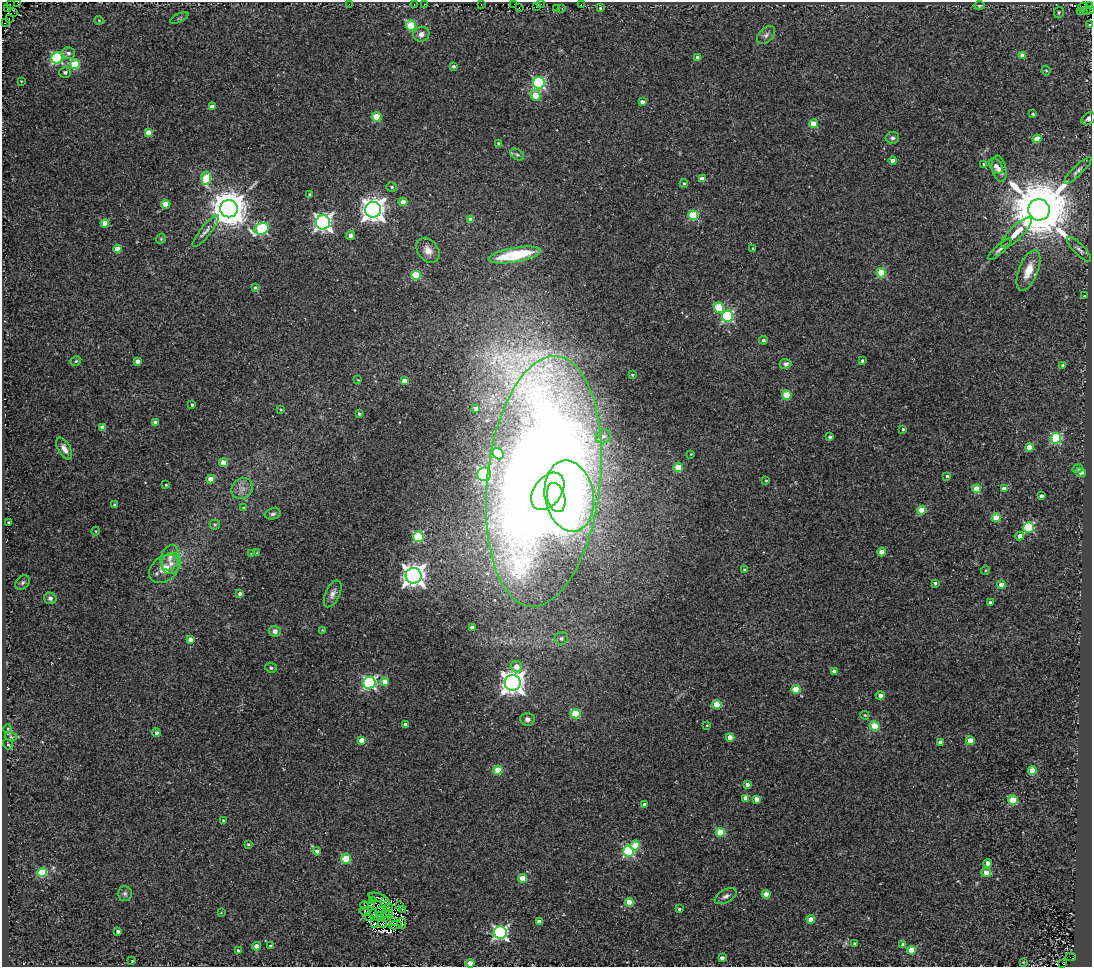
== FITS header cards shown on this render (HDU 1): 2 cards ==
NAXIS1  =                 1090
NAXIS2  =                  965

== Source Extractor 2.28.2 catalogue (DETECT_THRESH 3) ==
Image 1090 x 965 px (HDU 1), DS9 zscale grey, 1 PNG px = 1 image px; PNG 1094 x 969 px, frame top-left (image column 1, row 965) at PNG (2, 2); each listed source drawn as its Kron ellipse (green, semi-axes under 4 px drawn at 4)
Background 0.0157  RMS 0.016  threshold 0.0486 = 3 sigma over >= 5 px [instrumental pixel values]
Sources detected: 257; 10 with non-positive FLUX_AUTO (blend fragments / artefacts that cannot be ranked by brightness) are neither listed nor drawn; the other 247 listed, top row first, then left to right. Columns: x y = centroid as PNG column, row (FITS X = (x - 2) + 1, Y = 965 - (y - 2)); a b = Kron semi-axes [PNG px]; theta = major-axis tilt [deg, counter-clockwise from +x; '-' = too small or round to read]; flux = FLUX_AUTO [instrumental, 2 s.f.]
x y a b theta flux
18 2 2 2 - 4
10 4 2 2 - 4.4
349 4 2 2 - 43
414 4 2 2 - 2.5
425 4 3 2 - 1.5
481 4 2 2 - 0.52
514 4 2 2 - 1.6
541 4 4 2 - 1.1
581 5 3 2 - 1.8
979 6 5 4 - 1.5
1090 6 3 2 - 33
536 7 2 2 - 1.7
1083 7 5 3 - 1.2
7 8 3 3 - 10
519 8 3 2 - 1.1
557 8 2 2 - 0.71
562 8 3 2 - 2.8
600 8 4 3 - 2.1
1087 10 2 2 - 21
1090 10 4 2 - 4
1059 12 6 5 - 2
1080 12 3 2 - 1.4
14 13 3 2 - 3.7
179 18 10 3 26 1.4
9 19 3 2 - 1.7
99 20 4 4 - 1
5 23 4 2 - 15
1089 24 2 2 - 0.75
411 25 5 5 - 57
421 34 8 7 - 6.4
766 35 11 7 46 4.7
68 53 6 6 - 4
1022 56 4 4 - 9.8
57 58 5 5 - 140
698 58 4 4 - 5.7
75 64 5 5 - 56
453 66 4 4 - 2.2
1046 71 5 4 - 1.3
65 72 6 5 - 3.9
21 81 3 2 - 0.79
539 83 6 5 - 160
535 95 5 4 - 29
642 102 4 4 - 5.9
212 107 4 4 - 8.3
1033 114 3 3 - 1.5
377 117 5 4 - 43
1089 119 7 5 39 4.3
813 124 4 4 - 23
148 132 4 4 - 11
892 138 7 6 - 3.2
1037 139 4 4 - 21
499 143 4 3 - 2.1
517 155 7 5 -35 2.2
893 161 4 4 - 6.8
984 164 4 3 - 1.6
996 166 9 5 -56 6.6
999 169 13 7 -77 6.7
1078 171 18 5 44 5
206 178 6 5 - 47
702 179 4 4 - 7.5
684 183 4 3 - 1.6
392 187 5 4 - 2
310 194 3 3 - 1.7
403 202 4 4 - 10
166 204 4 4 - 28
229 209 9 8 - 3300
373 210 8 8 - 1100
1039 210 11 10 - 12000
693 215 5 4 - 64
471 219 4 4 - 6.8
323 222 7 7 - 450
105 223 4 4 - 19
262 229 7 5 17 130
206 231 20 5 51 5.6
1016 233 20 6 45 16
350 236 4 4 - 5.6
161 239 5 4 - 1.3
753 248 3 3 - 1.1
117 249 4 4 - 14
1000 249 15 4 42 3.8
1079 249 16 5 -46 4.2
428 250 14 10 -53 9.4
515 255 26 7 10 78
1029 270 22 9 69 20
881 273 4 4 - 42
416 275 5 4 - 50
255 287 4 4 - 2
1084 296 2 2 - 0.69
719 308 5 5 - 61
728 316 6 5 - 130
763 340 4 4 - 2.9
76 361 5 5 - 1.6
137 361 4 4 - 4.9
862 361 3 3 - 2.3
786 364 6 5 - 3.2
1063 365 4 3 - 2.1
632 375 3 3 - 1.4
358 380 3 3 - 0.87
404 381 4 4 - 11
787 395 4 4 - 43
192 405 3 3 - 1.5
476 408 4 4 - 5.6
281 409 4 3 - 1.3
359 414 3 3 - 1.9
155 423 4 4 - 8.2
102 427 4 4 - 5.7
903 429 3 3 - 1.6
603 436 8 6 30 4.2
830 437 3 3 - 3
1056 438 5 5 - 99
1029 447 4 4 - 14
64 449 12 6 -61 7.7
498 454 6 5 - 58
691 454 4 3 - 0.91
223 463 4 4 - 16
678 468 5 4 - 34
1078 469 5 4 - 1.4
1081 472 5 4 - 4.8
484 474 7 6 - 120
947 476 4 4 - 1.8
211 479 4 4 - 16
766 480 3 3 - 1.1
544 481 126 56 84 4100
166 485 4 4 - 1
242 489 11 10 - 7.7
976 489 4 4 - 26
1004 489 4 4 - 7.4
548 491 21 13 54 710
569 496 36 24 -80 340
1041 496 4 3 - 3.6
556 498 15 8 -75 360
115 505 3 3 - 2.2
244 508 3 3 - 1.5
922 510 4 4 - 44
273 514 8 5 14 3.2
996 518 4 4 - 26
9 523 4 3 - 2.4
215 524 5 5 - 2
1029 527 5 5 - 87
96 531 4 3 - 0.85
1020 536 4 4 - 7.4
418 537 5 5 - 75
882 552 4 4 - 20
257 553 3 3 - 0.87
252 554 4 3 - 1.5
170 558 13 9 74 9.2
171 563 11 9 67 10
164 569 17 12 39 18
744 570 4 3 - 0.96
985 570 4 3 - 1.1
414 576 8 8 - 930
23 583 8 6 45 2.6
935 583 3 3 - 2
1001 585 4 4 - 11
240 594 4 4 - 3.4
333 594 14 7 65 6
50 598 6 5 - 3.2
990 603 4 3 - 4.8
472 627 4 3 - 4.2
322 630 4 4 - 0.92
275 631 6 5 - 4.7
561 638 7 6 - 3.6
190 640 4 4 - 8.1
516 667 6 5 - 13
271 668 6 5 - 2.1
834 672 4 4 - 8.3
385 682 4 4 - 16
369 683 6 6 - 190
513 683 8 8 - 990
796 689 4 4 - 38
880 695 4 4 - 5.4
717 704 4 4 - 42
575 714 5 5 - 57
865 715 4 3 - 1.2
527 719 7 6 - 4.4
405 725 4 3 - 4.7
707 725 3 2 - 0.91
875 726 5 5 - 56
8 729 4 3 - 0.89
156 733 4 4 - 2.9
11 737 6 4 -18 1.6
730 737 4 4 - 13
361 740 4 4 - 11
970 741 4 4 - 18
940 742 4 4 - 6.6
8 744 6 4 -51 1.6
498 770 4 4 - 38
1032 771 4 4 - 32
747 785 4 3 - 5
746 798 4 4 - 11
757 799 4 4 - 9.6
1013 800 5 4 - 61
644 805 4 4 - 4.5
223 820 3 3 - 1
720 832 4 4 - 41
248 844 4 3 - 1.5
635 845 5 4 - 32
317 851 4 4 - 4.5
628 851 5 5 - 120
346 859 5 5 - 47
988 863 4 4 - 6.9
986 872 5 5 - 11
42 873 5 4 - 50
523 878 4 4 - 34
125 894 7 7 - 3.2
766 894 4 4 - 13
726 896 12 6 28 4.6
378 898 9 3 -16 8.1
373 900 2 2 - 0.88
385 902 5 2 - 0.05
629 902 4 4 - 32
372 904 4 2 - 0.26
365 905 4 2 - 1
399 905 2 2 - 1.3
388 908 5 2 - 2.4
403 909 3 2 - 1.4
679 909 3 3 - 1.6
380 911 5 2 - 0.77
365 912 5 2 - 1.3
221 913 3 2 - 0.69
386 913 3 2 - 1
373 914 4 2 - 0.34
390 914 3 2 - 1.1
380 915 3 2 - 1.3
368 917 2 2 - 1.9
384 918 3 2 - 0.57
811 919 4 4 - 16
539 921 4 3 - 4.8
393 922 3 2 - 1.3
375 923 3 3 - 1.5
382 923 4 2 - 1.1
402 923 5 3 - 4.3
395 925 6 3 9 1.2
118 931 4 3 - 3.4
500 932 6 6 - 230
854 944 3 3 - 1.6
903 944 4 4 - 2.7
256 946 4 4 - 7
270 946 3 3 - 1.6
912 950 4 4 - 36
239 951 4 4 - 4.6
1071 957 5 2 - 5.3
722 958 4 4 - 5.7
132 961 3 2 - 0.82
1023 962 2 2 - 0.67
470 963 4 4 - 15
1063 964 3 2 - 52
At the frame edge (FLAGS 8, measured only in part): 6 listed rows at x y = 18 2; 1090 6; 1090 10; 1089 119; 470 963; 1063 964
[10 non-positive-flux detections neither listed nor drawn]